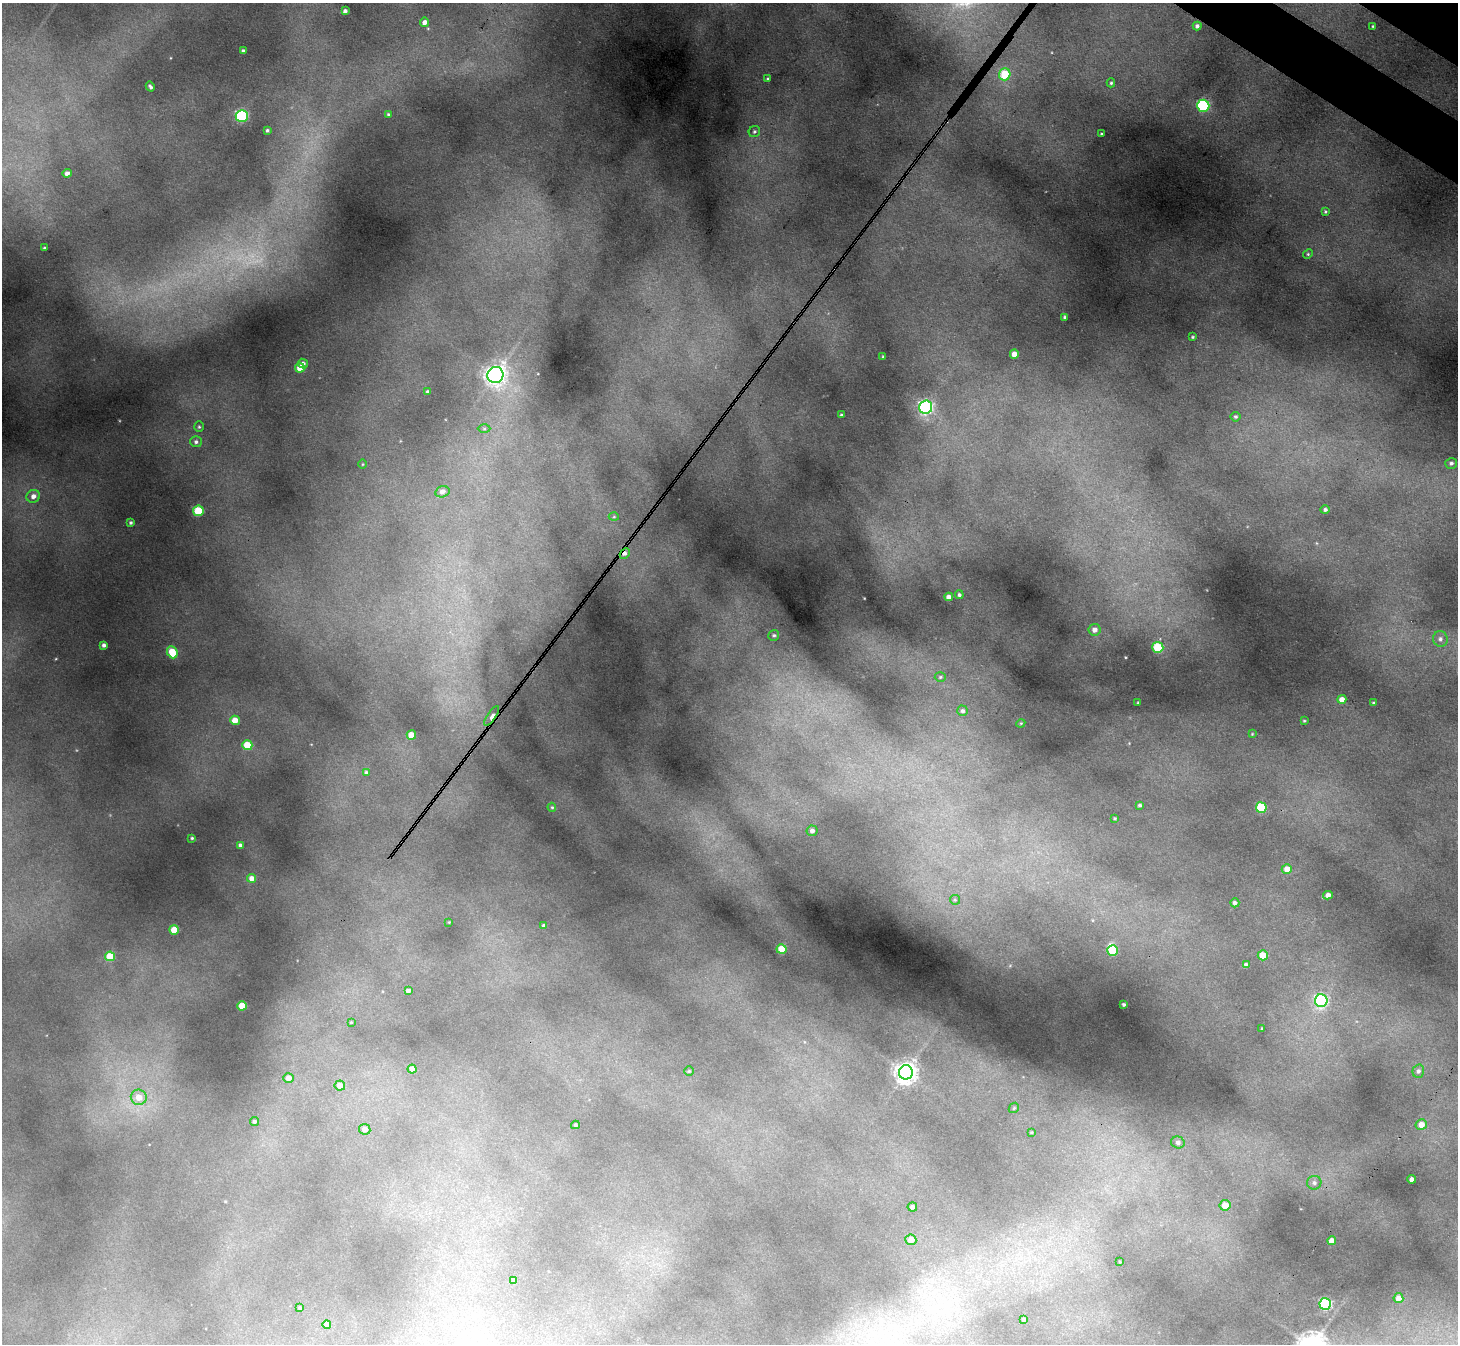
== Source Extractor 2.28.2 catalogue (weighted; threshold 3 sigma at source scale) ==
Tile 10 of 4 x 4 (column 2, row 3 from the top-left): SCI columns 1513-2968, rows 1713-3054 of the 5938 x 5969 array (HDU 1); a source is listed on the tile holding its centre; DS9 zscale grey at full resolution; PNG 1460 x 1346 px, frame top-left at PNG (2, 3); each listed source drawn as its Kron ellipse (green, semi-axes under 4 px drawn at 4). Shown black and unused: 1% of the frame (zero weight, under 3 of 4 exposures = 7% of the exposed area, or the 3 px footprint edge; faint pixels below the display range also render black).
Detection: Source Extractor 2.28.2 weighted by HDU 2 'WHT'; one run over the whole footprint, this tile lists its part. Background 0.379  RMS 0.016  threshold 0.0713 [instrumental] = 3 sigma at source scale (4.5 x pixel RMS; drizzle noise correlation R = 1.50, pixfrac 1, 0.05/0.05 arcsec/px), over >= 5 px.
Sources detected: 118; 1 too faint to see at this stretch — neither listed nor drawn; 1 inside a brighter listed object's ellipse — not listed separately; the other 116 listed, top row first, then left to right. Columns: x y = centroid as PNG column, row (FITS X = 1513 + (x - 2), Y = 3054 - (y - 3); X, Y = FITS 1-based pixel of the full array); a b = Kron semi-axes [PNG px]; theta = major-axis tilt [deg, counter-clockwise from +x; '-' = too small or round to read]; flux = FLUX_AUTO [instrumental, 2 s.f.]
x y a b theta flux
345 11 4 4 - 5.4
425 22 4 4 - 8.8
1197 26 4 4 - 4.9
1373 26 3 3 - 1.8
243 51 3 3 - 4.1
1005 74 6 5 - 69
768 79 4 4 - 2
1111 83 4 4 - 2.3
150 87 5 3 - 3.7
1203 106 6 6 - 200
388 114 3 3 - 1.9
242 116 6 6 - 230
267 130 3 3 - 2.6
754 132 6 5 - 3.4
1102 134 3 2 - 1.8
67 173 5 4 - 5.4
1325 212 4 3 - 2
44 248 3 2 - 1.4
1308 254 5 4 - 2.1
1065 317 4 3 - 3.2
1193 337 3 3 - 1.8
1014 354 4 4 - 14
883 357 3 3 - 2.1
303 363 5 4 - 5.9
300 368 5 4 - 26
495 375 8 8 - 960
428 392 4 4 - 4.1
926 407 6 6 - 360
841 415 3 3 - 1.9
1235 417 5 5 - 2.4
199 427 5 4 - 2.3
484 429 6 4 -1 2.8
196 442 6 5 - 4.5
1451 463 6 5 - 4.7
362 464 5 3 - 1.3
442 492 7 5 15 6.5
33 496 7 6 - 9.8
1325 510 4 4 - 3.7
198 511 5 5 - 89
614 517 5 3 - 1.6
131 523 3 3 - 2.8
625 554 5 4 - 6.1
959 595 4 4 - 3.1
949 597 4 4 - 9.9
1095 630 6 5 - 9.2
774 635 5 5 - 3.2
1440 639 8 7 - 5.9
104 645 4 4 - 4.9
1158 647 5 5 - 93
172 652 6 5 - 48
940 677 5 4 - 2.5
1342 699 4 4 - 11
1138 702 3 2 - 1.2
1373 703 3 3 - 1.8
962 711 5 5 - 3.8
492 716 11 3 55 11
235 720 5 4 - 24
1304 721 3 3 - 1.6
1021 723 4 3 - 1.4
1252 734 4 3 - 1.3
411 735 5 4 - 32
247 745 5 5 - 53
366 772 4 4 - 1.9
1140 805 3 3 - 2.8
552 807 5 4 - 2
1261 807 5 5 - 85
1115 818 3 2 - 1.7
812 831 5 5 - 6.2
192 838 3 3 - 2.2
240 845 4 3 - 3.7
1287 869 5 5 - 18
252 878 4 4 - 11
1328 895 5 4 - 8.7
955 900 5 4 - 2
1235 903 4 4 - 4.9
449 922 2 2 - 1
544 926 4 3 - 3.9
174 930 5 4 - 35
782 949 5 4 - 39
1113 951 5 5 - 47
1263 955 5 5 - 35
110 956 5 5 - 45
1246 965 4 4 - 5.2
408 991 4 4 - 6
1321 1001 6 6 - 300
1124 1005 3 3 - 2.9
242 1006 4 4 - 40
351 1022 3 3 - 1.5
1262 1028 3 2 - 1
412 1069 4 4 - 15
689 1071 4 4 - 1.9
1418 1071 6 5 - 4.7
906 1072 7 7 - 1200
288 1078 5 5 - 9.4
340 1086 5 5 - 16
139 1097 8 7 - 21
1014 1108 5 4 - 2.2
254 1122 4 4 - 3.5
575 1125 4 3 - 2.6
1421 1125 5 5 - 16
365 1129 5 5 - 9.3
1031 1132 4 3 - 1.5
1178 1142 7 6 - 5.5
1412 1179 4 4 - 6
1314 1183 7 6 - 5.9
1225 1205 5 5 - 22
912 1207 4 4 - 4.9
911 1240 5 5 - 14
1332 1241 4 4 - 16
1120 1262 3 2 - 1.2
514 1281 4 3 - 4.2
1398 1298 5 5 - 12
1325 1304 6 5 - 250
300 1308 4 4 - 1.9
1024 1319 3 3 - 2.5
327 1324 4 4 - 10
Overlapping masked pixels (flux is a lower limit): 2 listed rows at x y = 625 554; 492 716